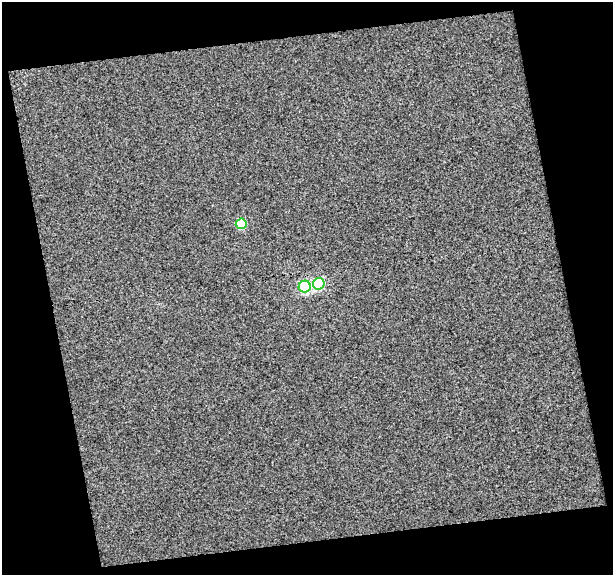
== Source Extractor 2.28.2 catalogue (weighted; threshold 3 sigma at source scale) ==
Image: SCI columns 1-611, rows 8-580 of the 611 x 588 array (HDU 1 of 3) = the unmasked area's bounding box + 8 px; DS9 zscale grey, full resolution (1 PNG px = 1 image px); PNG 615 x 577 px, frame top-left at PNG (2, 2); each listed source drawn as its Kron ellipse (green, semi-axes under 4 px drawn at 4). Shown black and unused: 27% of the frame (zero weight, under 3 of 4 exposures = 3% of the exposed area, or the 3 px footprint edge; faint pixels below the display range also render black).
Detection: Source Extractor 2.28.2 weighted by HDU 2 'WHT'. Background 0.0325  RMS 0.019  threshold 0.0834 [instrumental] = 3 sigma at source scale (4.5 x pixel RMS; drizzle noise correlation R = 1.50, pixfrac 1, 0.0396/0.0396 arcsec/px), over >= 5 px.
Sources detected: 3; all 3 listed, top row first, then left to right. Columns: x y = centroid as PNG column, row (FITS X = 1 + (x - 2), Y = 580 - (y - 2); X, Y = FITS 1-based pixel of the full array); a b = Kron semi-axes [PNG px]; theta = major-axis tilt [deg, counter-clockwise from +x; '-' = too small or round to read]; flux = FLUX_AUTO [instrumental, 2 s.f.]
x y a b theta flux
241 224 5 5 - 78
319 284 6 5 - 130
305 287 6 6 - 160